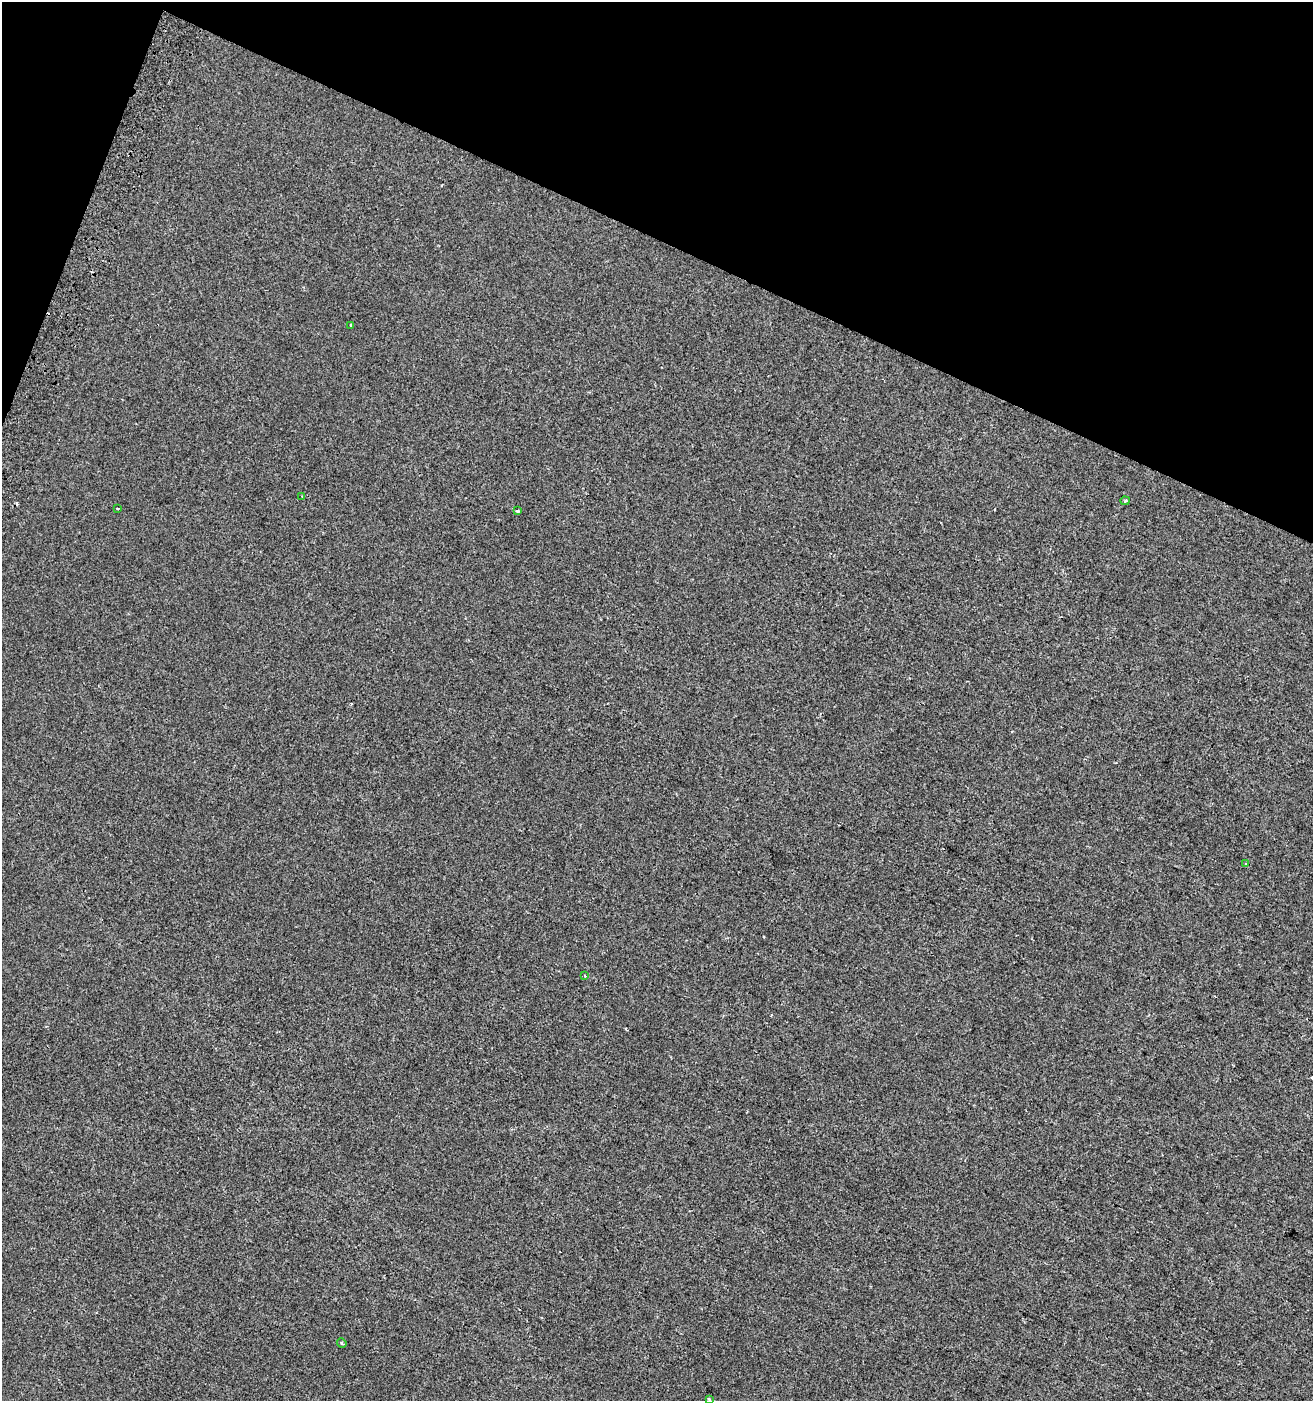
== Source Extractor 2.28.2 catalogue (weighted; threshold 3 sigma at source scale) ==
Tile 2 of 4 x 4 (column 2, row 1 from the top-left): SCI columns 1624-2934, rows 4214-5612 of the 5803 x 5637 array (HDU 1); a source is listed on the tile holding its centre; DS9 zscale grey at full resolution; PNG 1315 x 1403 px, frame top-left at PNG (2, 2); each listed source drawn as its Kron ellipse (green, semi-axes under 4 px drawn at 4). Shown black and unused: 19% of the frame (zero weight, under 2 of 3 exposures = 2% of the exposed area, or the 3 px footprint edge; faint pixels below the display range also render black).
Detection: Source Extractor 2.28.2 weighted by HDU 2 'WHT'; one run over the whole footprint, this tile lists its part. Background -5.00e-04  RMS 0.0035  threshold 0.0157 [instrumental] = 3 sigma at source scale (4.5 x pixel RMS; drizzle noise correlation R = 1.50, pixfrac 1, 0.0396/0.0396 arcsec/px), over >= 5 px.
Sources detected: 10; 1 cosmic-ray / hot-pixel residue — neither listed nor drawn; the other 9 listed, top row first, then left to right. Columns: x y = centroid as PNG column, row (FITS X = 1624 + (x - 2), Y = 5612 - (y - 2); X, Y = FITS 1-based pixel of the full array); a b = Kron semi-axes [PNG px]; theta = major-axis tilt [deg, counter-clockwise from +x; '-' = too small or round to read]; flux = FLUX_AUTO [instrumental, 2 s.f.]
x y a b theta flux
351 325 3 3 - 0.39
302 496 3 2 - 0.28
1125 501 4 4 - 0.49
117 508 3 2 - 0.48
518 511 3 3 - 0.46
1246 864 4 4 - 0.46
585 976 3 3 - 0.5
342 1343 5 2 - 0.34
709 1399 3 3 - 0.42